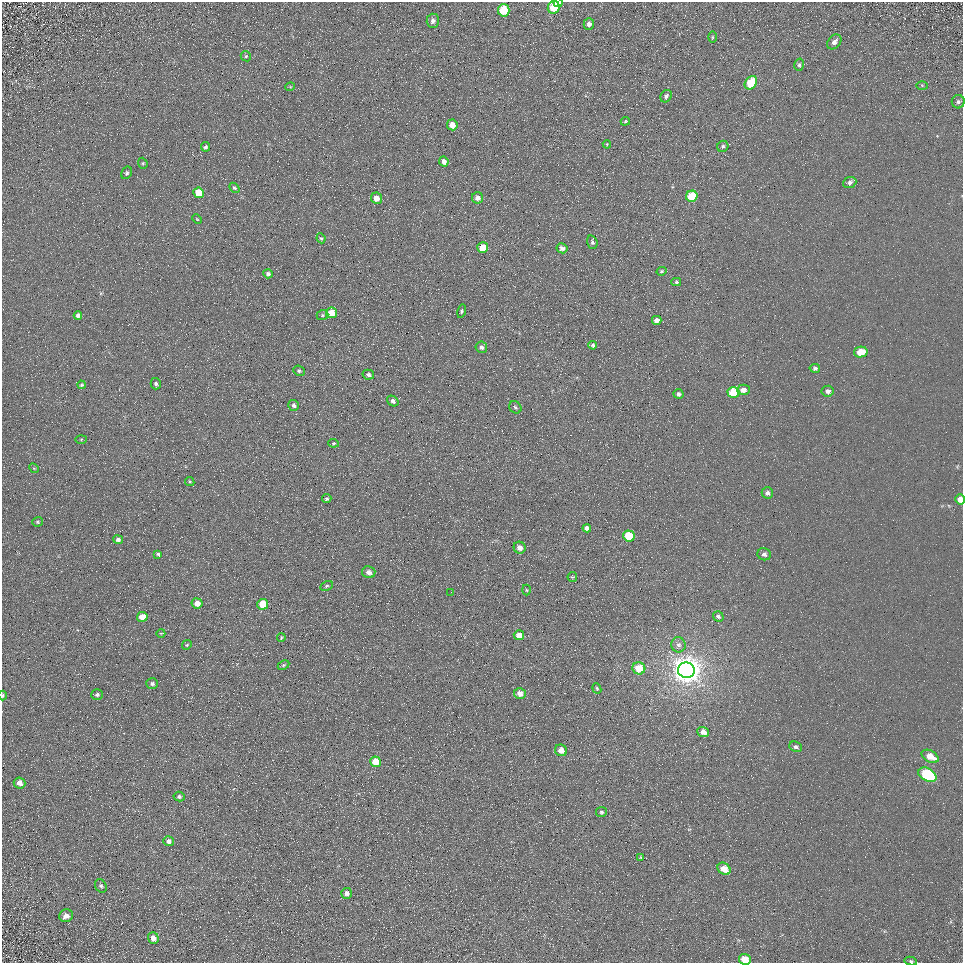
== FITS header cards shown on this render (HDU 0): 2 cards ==
NAXIS1  =                  961
NAXIS2  =                  961

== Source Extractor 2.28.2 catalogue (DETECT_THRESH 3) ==
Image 961 x 961 px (HDU 0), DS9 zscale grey, 1 PNG px = 1 image px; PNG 965 x 965 px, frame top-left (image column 1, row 961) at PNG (2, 2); each listed source drawn as its Kron ellipse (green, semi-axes under 4 px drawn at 4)
Background 5.58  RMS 7.8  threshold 23.3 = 3 sigma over >= 5 px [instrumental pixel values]
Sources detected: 110; all 110 listed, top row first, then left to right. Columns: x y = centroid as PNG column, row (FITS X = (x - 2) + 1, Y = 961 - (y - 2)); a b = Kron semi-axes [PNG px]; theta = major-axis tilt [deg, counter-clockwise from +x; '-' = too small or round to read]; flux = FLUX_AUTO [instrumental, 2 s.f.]
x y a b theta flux
558 3 4 3 - 1700
554 7 6 6 - 15000
504 10 6 5 - 19000
433 21 7 6 - 2200
589 24 6 5 - 2300
712 37 6 4 89 580
834 42 8 6 49 2400
246 56 5 5 - 730
799 65 6 5 - 980
751 83 7 5 53 16000
922 86 6 4 -2 680
290 87 5 3 - 480
666 96 6 5 - 1200
958 102 7 6 - 1400
625 121 5 3 - 590
452 125 5 5 - 4600
607 144 4 4 - 510
723 146 6 5 - 1000
205 147 5 4 - 970
444 161 5 4 - 2600
143 163 6 4 -69 720
127 173 6 5 - 980
850 182 7 5 22 1600
234 188 6 4 -42 900
199 193 5 5 - 11000
692 196 6 5 - 17000
377 198 6 5 - 3900
477 198 5 5 - 2700
197 219 5 3 - 390
321 238 5 4 - 750
592 242 7 5 -74 1100
483 248 5 5 - 11000
562 248 5 5 - 2000
661 271 5 4 - 940
268 274 5 4 - 1400
676 282 5 4 - 750
462 311 7 4 77 790
331 313 5 5 - 7300
78 315 4 4 - 1900
323 315 6 5 - 870
657 320 5 4 - 3200
593 345 4 4 - 1200
481 347 6 5 - 1400
861 352 7 5 12 10000
815 368 5 4 - 1100
299 371 6 5 - 930
368 375 6 5 - 1300
156 384 6 5 - 1300
81 385 4 4 - 850
743 390 6 5 - 3100
828 391 6 5 - 2000
733 392 6 5 - 21000
678 394 5 4 - 1300
393 401 6 5 - 1600
293 405 5 5 - 1300
515 407 6 5 - 1100
81 439 5 4 - 510
333 443 5 4 - 640
34 468 5 4 - 690
190 481 5 3 - 520
767 493 6 5 - 1600
327 499 5 4 - 870
960 499 5 4 - 4600
38 522 5 5 - 760
587 528 4 4 - 1800
629 536 6 5 - 18000
118 540 5 4 - 1500
520 548 6 5 - 2900
158 554 4 3 - 770
764 554 7 6 - 1500
369 572 7 5 -14 2500
572 577 5 4 - 580
327 586 7 4 28 820
526 590 5 3 - 520
451 592 2 2 - 280
197 603 5 5 - 5300
263 604 5 5 - 15000
718 616 5 5 - 1200
142 617 5 5 - 7300
161 633 4 3 - 380
519 635 5 5 - 5200
281 638 4 3 - 540
187 645 5 4 - 690
678 645 7 7 - 2000
283 665 6 4 27 770
639 668 6 6 - 11000
686 670 8 8 - 830000
152 684 6 5 - 1300
597 688 5 4 - 710
520 693 6 5 - 4000
97 694 6 5 - 1100
3 695 5 2 - 620
703 732 6 5 - 3400
796 747 6 5 - 1300
561 750 6 5 - 4500
930 756 9 5 -29 7100
376 762 5 5 - 13000
927 775 10 6 -28 59000
19 783 6 5 - 3400
179 797 5 5 - 1100
601 812 5 5 - 940
169 841 5 4 - 2200
641 857 3 3 - 530
724 869 7 5 -39 7000
101 886 7 5 -62 1300
346 893 5 5 - 2300
66 916 7 6 - 3300
153 938 6 5 - 3400
745 959 6 5 - 10000
911 961 6 4 -10 860
At the frame edge (FLAGS 8, measured only in part): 5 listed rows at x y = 558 3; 960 499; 3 695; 745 959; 911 961